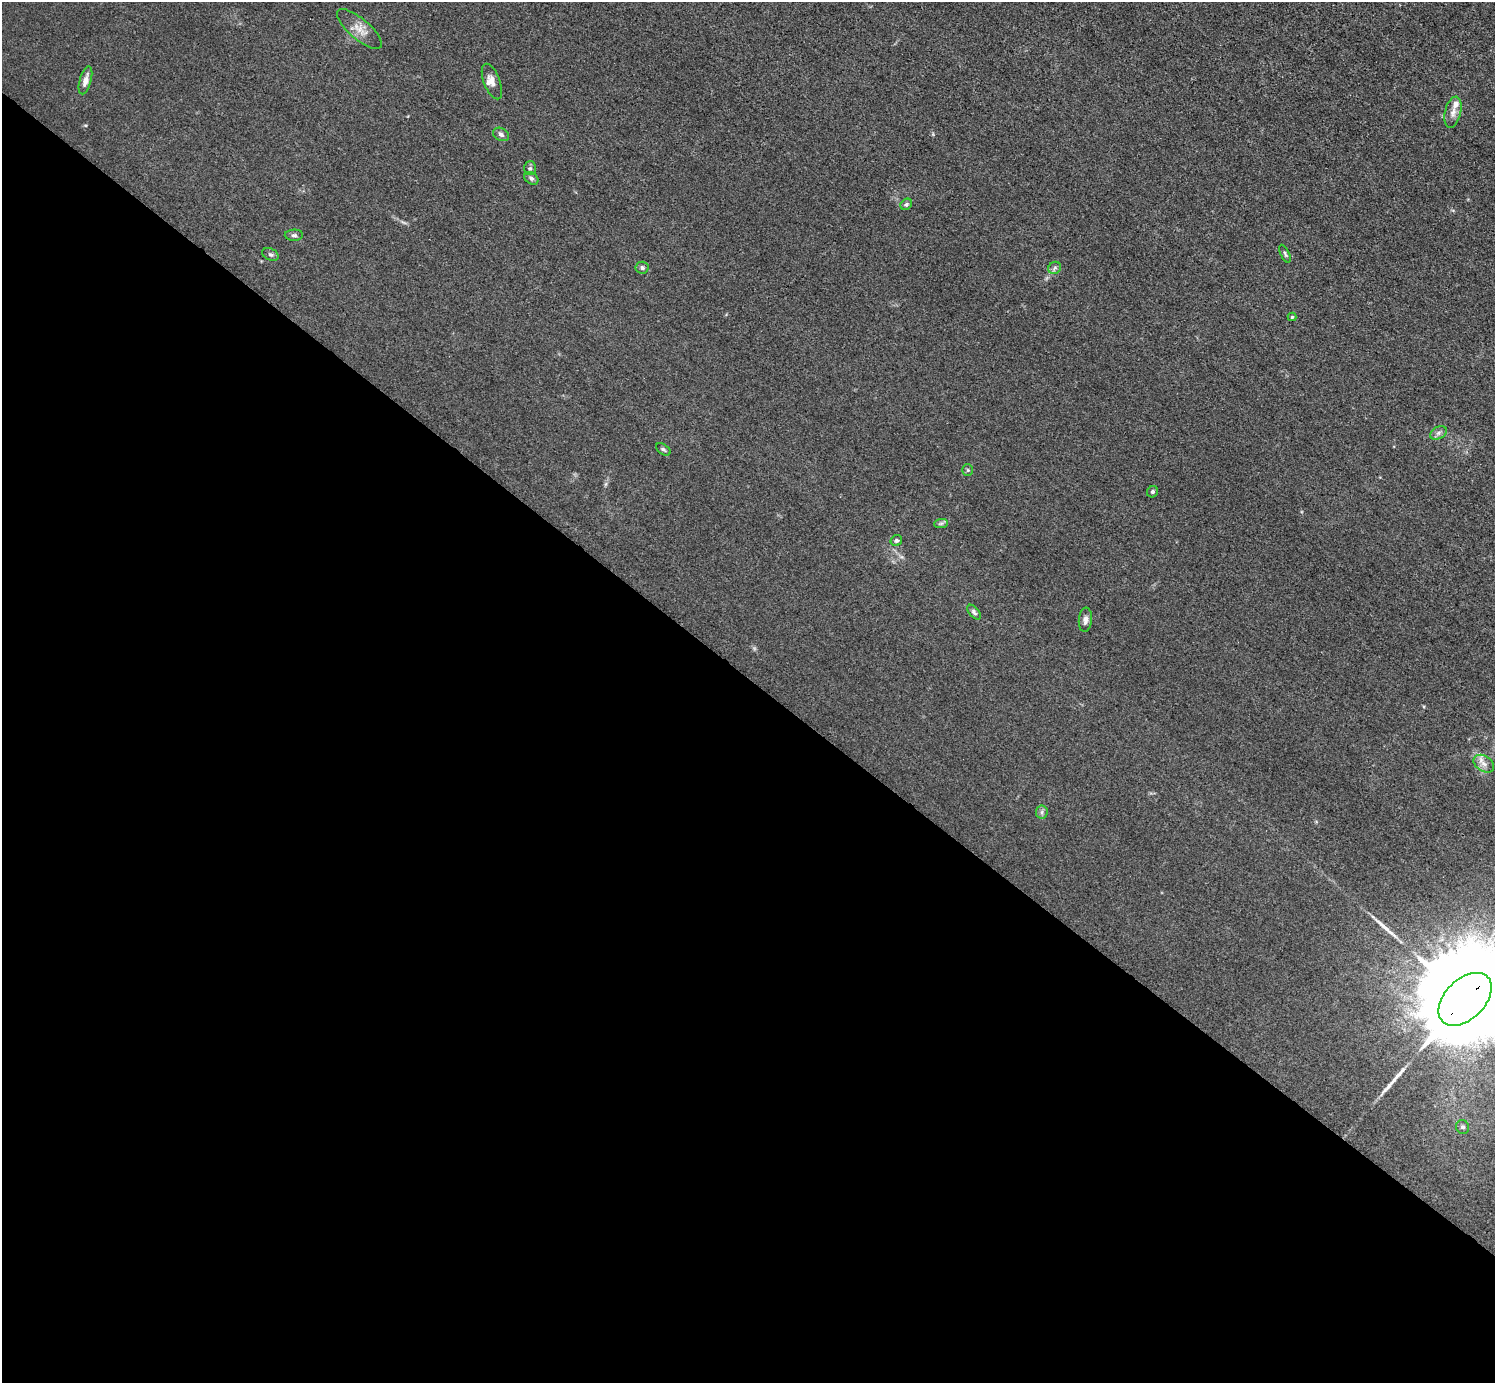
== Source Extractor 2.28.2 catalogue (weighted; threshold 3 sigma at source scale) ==
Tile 14 of 4 x 4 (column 2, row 4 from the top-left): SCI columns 1494-2986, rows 298-1678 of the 5974 x 5976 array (HDU 1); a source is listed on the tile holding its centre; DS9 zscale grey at full resolution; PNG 1497 x 1385 px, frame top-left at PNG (2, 2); each listed source drawn as its Kron ellipse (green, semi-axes under 4 px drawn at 4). Shown black and unused: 51% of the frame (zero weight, under 3 of 4 exposures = <1% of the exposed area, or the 3 px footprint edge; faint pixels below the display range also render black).
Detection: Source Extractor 2.28.2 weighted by HDU 2 'WHT'; one run over the whole footprint, this tile lists its part. Background 0.016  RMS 0.0044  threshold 0.0197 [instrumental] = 3 sigma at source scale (4.5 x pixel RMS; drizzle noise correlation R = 1.50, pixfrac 1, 0.05/0.05 arcsec/px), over >= 5 px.
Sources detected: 30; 2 long thin detections or spike segments (spike, bleed or trail) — neither listed nor drawn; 2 inside a brighter listed object's ellipse — not listed separately; the other 26 listed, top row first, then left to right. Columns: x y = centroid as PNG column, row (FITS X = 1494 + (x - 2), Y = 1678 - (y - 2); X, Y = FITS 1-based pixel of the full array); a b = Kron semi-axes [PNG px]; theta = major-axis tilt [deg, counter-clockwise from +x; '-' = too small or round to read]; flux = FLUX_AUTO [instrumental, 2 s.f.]
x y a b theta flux
359 29 28 10 -40 5
85 80 14 5 74 2.8
492 82 19 8 -69 3
1453 112 16 8 77 2.8
501 134 8 6 -25 1.3
530 168 7 6 - 0.99
531 178 7 5 -35 1
906 204 6 5 - 0.84
294 235 9 5 1 1
270 254 8 6 -27 0.94
1285 254 10 4 -65 0.85
642 268 6 6 - 1.2
1055 268 6 6 - 1
1292 317 4 4 - 0.41
1438 433 9 6 28 1.3
663 449 8 5 -35 0.81
968 470 6 5 - 0.63
1152 492 6 5 - 0.86
941 523 7 4 1 0.86
896 541 6 5 - 0.8
974 612 9 5 -50 1
1085 620 12 6 85 2.1
1484 764 11 7 -33 2.6
1042 812 6 6 - 1
1465 999 32 20 44 20000
1463 1127 7 6 - 1.1
Overlapping masked pixels (flux is a lower limit): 1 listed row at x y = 1465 999
Isophote crosses this tile's border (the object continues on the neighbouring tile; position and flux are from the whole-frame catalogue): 1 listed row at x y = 1465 999